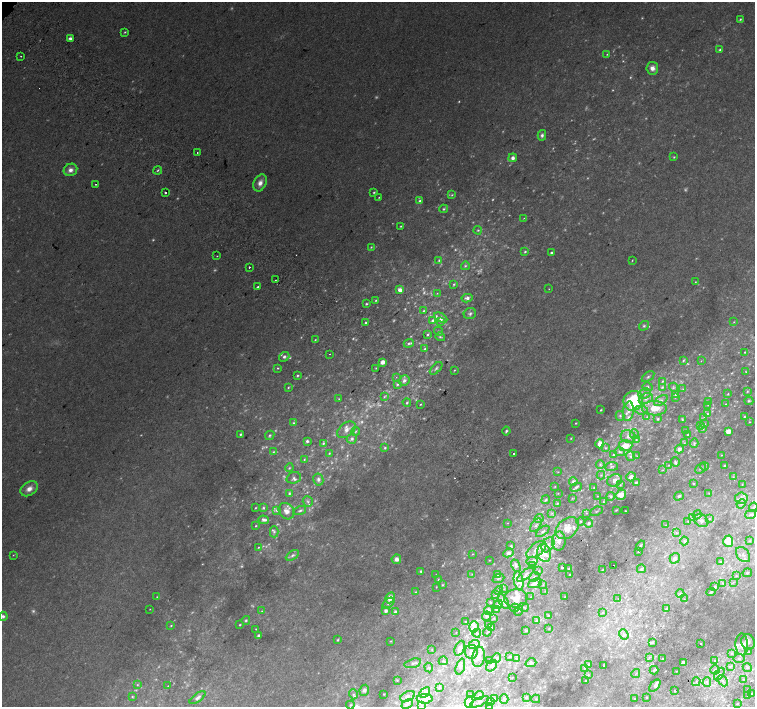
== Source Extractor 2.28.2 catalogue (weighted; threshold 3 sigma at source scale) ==
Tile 6 of 4 x 4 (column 2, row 2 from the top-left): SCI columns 1546-3051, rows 3072-4480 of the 6096 x 6079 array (HDU 1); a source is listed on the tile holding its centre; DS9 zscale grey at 2 x 2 block average (1 PNG px = mean of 2 x 2 image px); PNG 757 x 709 px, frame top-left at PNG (2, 2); each listed source drawn as its Kron ellipse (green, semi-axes under 4 px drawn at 4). Shown black and unused: <1% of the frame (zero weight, under 2 of 3 exposures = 2% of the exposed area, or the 3 px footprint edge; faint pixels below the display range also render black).
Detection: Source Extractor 2.28.2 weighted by HDU 2 'WHT'; one run over the whole footprint, this tile lists its part. Background 0.0504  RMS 0.012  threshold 0.055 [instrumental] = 3 sigma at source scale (4.5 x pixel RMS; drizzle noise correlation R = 1.50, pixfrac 1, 0.0396/0.0396 arcsec/px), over >= 5 px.
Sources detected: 557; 117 too faint to see at this stretch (2 x 2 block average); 1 cosmic-ray / hot-pixel residue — neither listed nor drawn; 1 coinciding with a brighter row at this scale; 53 inside a brighter listed object's ellipse — not listed separately; the other 385 listed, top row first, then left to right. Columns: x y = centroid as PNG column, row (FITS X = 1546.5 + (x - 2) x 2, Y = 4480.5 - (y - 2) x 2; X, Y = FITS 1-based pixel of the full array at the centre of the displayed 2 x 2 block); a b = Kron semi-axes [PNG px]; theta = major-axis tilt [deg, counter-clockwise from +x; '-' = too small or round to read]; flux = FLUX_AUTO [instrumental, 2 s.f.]
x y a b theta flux
740 19 3 3 - 3.8
125 32 4 3 - 3.3
70 38 3 3 - 9.7
720 50 3 3 - 3.7
607 54 2 2 - 2
21 56 2 2 - 3.3
652 68 6 6 - 18
542 135 5 4 - 8
197 152 2 2 - 5.7
674 157 4 3 - 3.2
513 158 4 4 - 13
70 170 7 6 - 17
158 170 4 3 - 4.4
260 183 9 6 63 21
96 184 2 2 - 2.9
374 192 2 2 - 3.2
165 193 2 2 - 10
452 195 4 3 - 3.3
379 197 2 2 - 1.9
420 201 4 3 - 6.7
444 209 4 3 - 4.5
524 218 2 2 - 1.3
401 226 4 3 - 3.3
478 230 4 3 - 3.7
371 247 3 2 - 2.6
525 252 4 3 - 3.8
551 253 3 2 - 4.3
217 256 2 2 - 4
439 260 4 3 - 3.4
632 260 3 2 - 1.8
465 266 4 3 - 3.7
249 267 2 2 - 8.1
276 280 2 2 - 1.5
695 282 3 2 - 1.9
454 284 4 3 - 3.7
257 287 2 2 - 19
549 289 2 2 - 1.4
400 290 4 3 - 15
437 293 3 2 - 1.7
467 298 5 4 - 9.8
376 300 3 2 - 2.9
366 304 3 2 - 4.1
424 311 4 3 - 3.2
470 314 6 5 - 8.4
441 318 7 4 -28 8.8
432 321 3 3 - 8.7
440 321 3 2 - 3.4
734 322 2 2 - 1.8
366 323 3 2 - 5.2
644 326 5 4 - 6.1
439 331 4 4 - 5.1
428 334 3 2 - 3.6
440 337 5 3 - 3.5
315 340 3 2 - 2.7
409 343 5 3 - 7.2
425 349 3 3 - 7.3
745 352 4 3 - 3.8
330 354 2 2 - 1.1
284 357 5 4 - 8.1
683 360 4 3 - 3.8
701 361 3 2 - 1.1
382 362 3 3 - 20
278 368 3 3 - 2.7
376 368 2 2 - 1.7
436 368 8 3 45 6.4
454 370 3 2 - 2.3
746 372 4 3 - 3.2
297 376 3 2 - 3.9
396 377 2 2 - 1.5
648 377 7 3 35 6
404 381 6 5 - 11
662 381 3 3 - 2.5
397 384 4 3 - 4.6
288 387 3 3 - 2.8
647 387 5 4 - 5.9
662 387 4 3 - 4
673 387 5 4 - 4.1
683 389 3 2 - 2.2
747 391 4 3 - 3.3
645 394 6 5 - 9.7
676 394 3 2 - 4.5
728 394 3 2 - 2.4
384 397 3 2 - 2.3
675 397 3 3 - 2.8
339 399 2 2 - 2.1
646 399 7 5 26 13
661 400 7 4 35 8.3
633 401 10 9 - 170
749 401 4 4 - 4.9
709 402 4 2 - 1.4
407 403 4 3 - 5.1
420 404 3 2 - 2.2
726 404 3 2 - 2
708 405 3 2 - 1.7
654 408 12 7 -1 44
601 410 2 2 - 3
641 410 6 3 -10 6.9
628 411 10 5 82 17
707 414 4 3 - 3.4
620 416 5 4 - 5.4
647 417 4 2 - 2.1
704 417 3 2 - 1.7
744 417 3 2 - 2.5
658 419 2 2 - 3.8
682 419 3 2 - 2.5
749 422 2 2 - 1.7
293 423 3 3 - 3.6
576 423 3 2 - 2.6
705 424 3 2 - 1.7
700 425 4 3 - 3.4
703 429 3 3 - 2.9
346 430 10 6 38 19
686 430 3 3 - 2.9
356 431 4 3 - 3.7
506 431 4 3 - 4.9
728 431 3 3 - 31
241 434 4 3 - 4
634 434 5 3 - 4.4
688 434 2 2 - 1.8
270 435 5 3 - 5.1
628 437 7 6 - 15
571 438 3 2 - 2.7
352 439 5 5 - 8.1
636 440 3 3 - 2.3
307 441 2 2 - 8.1
323 443 4 4 - 4.8
684 443 3 3 - 2.5
694 443 5 4 - 6.5
600 444 4 4 - 24
625 446 7 5 4 36
385 448 4 4 - 4.5
605 448 3 2 - 2
679 449 4 4 - 12
273 452 4 3 - 3.4
620 452 5 3 - 4.5
329 453 4 3 - 2.8
514 453 2 2 - 9.7
613 455 4 3 - 3.2
721 455 2 2 - 1.4
630 456 5 4 - 4.6
637 456 3 2 - 1.5
304 459 3 2 - 2.3
675 462 5 4 - 5.1
600 464 4 4 - 5
669 465 3 2 - 1.8
612 466 6 3 8 4.7
704 466 4 3 - 4
724 466 3 2 - 3.1
289 468 4 3 - 3.9
700 468 6 2 43 3.8
663 470 3 2 - 1.6
558 472 3 3 - 1.7
601 475 4 3 - 4.1
631 477 5 3 - 14
733 477 3 2 - 1.3
294 478 7 5 19 7.3
318 479 6 5 - 11
615 480 8 6 22 18
573 481 4 3 - 6.6
636 482 4 2 - 3.8
693 483 2 2 - 2.6
742 484 2 2 - 1.1
620 485 4 3 - 2.4
555 486 3 2 - 1.6
576 487 6 3 24 5.7
594 488 4 2 - 2.3
29 489 9 6 33 25
289 493 4 3 - 4.8
558 493 2 2 - 1
709 493 3 2 - 1.1
621 495 5 4 - 33
598 496 3 2 - 1.3
611 496 4 4 - 4.5
679 496 5 4 - 6
572 498 3 3 - 2
741 498 6 5 - 9.6
546 500 4 3 - 4
308 502 5 5 - 7.6
603 502 3 3 - 2.4
557 503 3 2 - 2.6
741 504 5 2 - 3.3
753 507 5 3 - 4.2
255 508 2 2 - 2.4
263 508 4 3 - 5
277 510 4 3 - 6
300 510 6 3 17 6.2
616 510 3 2 - 2.1
286 511 9 7 -51 21
596 511 6 2 24 3.2
625 511 2 2 - 2.3
552 513 4 3 - 3.8
586 513 3 2 - 2
750 514 6 4 13 7.1
697 515 4 3 - 3.2
693 518 3 2 - 1.8
539 519 4 3 - 6.3
709 519 3 2 - 1.5
263 520 5 4 - 9.4
581 521 4 2 - 2.9
688 521 3 2 - 1.3
701 521 7 6 - 11
508 523 2 2 - 4.1
589 523 4 3 - 7.3
536 525 8 3 54 8.3
666 525 4 2 - 2
256 526 4 2 - 2.6
567 528 13 9 41 47
543 531 8 3 36 8.4
274 532 5 4 - 6.4
676 533 3 2 - 1.8
559 541 9 6 87 24
684 541 4 3 - 4.1
728 541 6 5 - 55
749 541 4 2 - 2.4
548 545 8 5 57 20
641 545 5 3 - 3.1
511 546 4 3 - 3.2
258 547 4 3 - 3.1
536 550 11 6 37 28
638 552 2 2 - 1.8
508 553 5 4 - 8.9
544 553 9 6 -75 26
472 554 3 3 - 2.3
13 555 3 2 - 1.7
292 555 7 4 31 9.6
743 555 8 6 -50 14
675 558 5 4 - 12
396 559 5 4 - 17
489 560 2 2 - 1
532 561 5 4 - 8.1
720 561 3 3 - 2.5
614 565 2 2 - 3.2
516 566 6 4 -67 6.1
532 566 3 3 - 2.9
562 567 2 2 - 98
568 569 3 2 - 3.1
641 569 4 3 - 4.9
602 570 3 2 - 2
421 571 4 3 - 4.1
539 571 3 2 - 1.5
747 573 5 3 - 5.2
472 574 3 2 - 1.5
526 574 10 4 40 12
436 575 3 2 - 1.8
497 575 3 3 - 4.9
569 575 2 2 - 2.4
736 576 3 3 - 3.2
534 577 5 4 - 6.2
498 578 6 3 22 3.2
438 580 3 2 - 2.5
519 581 9 5 -80 13
733 582 4 2 - 2.8
535 583 7 4 19 15
723 583 4 3 - 3
442 585 3 2 - 2.8
543 585 3 2 - 1.9
436 587 3 2 - 1.5
715 587 3 3 - 5.9
504 589 2 2 - 1.2
499 591 4 3 - 3.1
545 591 3 2 - 1.1
416 592 3 3 - 2.5
711 592 4 3 - 3.4
680 593 4 3 - 4.4
496 595 3 2 - 1.8
565 596 2 2 - 1.2
157 597 3 3 - 2.6
531 597 2 2 - 1.3
390 598 5 4 - 29
516 598 11 9 2 33
618 599 2 2 - 1.4
684 599 3 3 - 2
503 601 8 4 -61 11
490 602 3 2 - 1.6
388 603 7 4 40 9.4
498 604 5 4 - 11
524 607 5 3 - 4
515 608 4 3 - 3.5
150 609 2 2 - 1.2
496 609 4 4 - 4.6
666 609 3 3 - 6.4
488 610 4 3 - 7.1
262 611 3 2 - 2.3
385 611 4 3 - 12
518 611 5 3 - 4
395 612 3 3 - 8
602 612 3 3 - 3.5
548 615 4 2 - 2.6
3 616 4 4 - 7.9
486 616 5 4 - 4.7
494 618 3 3 - 1.6
246 620 4 4 - 4.1
536 621 3 3 - 4.2
466 622 2 2 - 2.7
489 624 3 2 - 1.9
240 625 2 2 - 2.3
171 626 3 2 - 2.5
474 627 5 4 - 12
491 628 2 2 - 1.4
549 628 3 2 - 1.7
256 629 2 2 - 1.5
526 631 4 3 - 2.7
456 632 2 2 - 0.98
487 632 4 2 - 1.5
477 633 4 3 - 4.9
624 634 5 4 - 8.5
259 636 3 3 - 8.4
337 640 3 2 - 3.2
391 641 3 2 - 2
652 642 3 3 - 4.8
748 642 8 7 - 12
700 644 2 2 - 2
742 644 11 6 -87 18
474 645 5 4 - 7.9
460 648 8 4 66 13
432 650 3 2 - 1.3
471 652 7 6 - 15
749 652 3 3 - 2.5
732 653 4 3 - 3.7
509 656 3 3 - 2.7
479 657 10 6 81 21
649 657 3 2 - 2.6
497 658 5 3 - 5.5
516 658 4 3 - 4.1
739 658 5 4 - 6.8
663 659 3 2 - 2.4
490 660 3 2 - 2.4
443 661 4 2 - 2.3
714 661 2 2 - 5.6
413 663 9 4 14 10
531 663 5 4 - 7.6
683 663 3 3 - 17
589 665 4 3 - 2.9
492 666 6 4 49 12
604 666 2 2 - 2.2
731 666 4 2 - 3.9
460 667 8 3 72 6.2
747 667 5 4 - 7.4
429 668 5 2 - 3.2
584 668 4 2 - 2.7
654 670 4 2 - 3.8
715 670 4 4 - 7.7
676 671 2 2 - 1.4
636 673 4 2 - 2.2
719 674 7 4 56 11
588 675 3 3 - 2.3
512 677 2 2 - 1.1
743 679 3 3 - 3.3
397 680 3 2 - 2
586 681 4 2 - 1.9
723 681 6 4 -47 10
696 682 4 3 - 3.8
707 682 4 3 - 5.4
137 685 3 2 - 2.4
168 686 2 2 - 1.7
655 686 7 4 49 9.1
439 687 4 2 - 2.5
364 690 5 4 - 8.4
748 690 3 2 - 2.9
675 691 2 2 - 2.1
425 693 6 4 43 8.5
353 694 5 3 - 5.1
384 694 2 2 - 1.2
751 694 4 3 - 3.6
470 695 2 2 - 1.2
408 696 8 4 27 11
479 696 5 3 - 3.3
747 696 3 3 - 3.2
132 697 3 3 - 2.5
526 697 3 3 - 3.8
646 697 2 2 - 2.2
198 698 9 4 37 10
425 699 8 5 0 18
495 699 3 2 - 1.6
504 699 4 2 - 2.8
536 699 4 2 - 2.1
634 699 2 2 - 2.2
469 702 5 4 - 8.1
479 702 10 3 24 7.6
490 702 3 2 - 1.5
407 704 6 4 25 7.5
737 704 3 2 - 2.5
350 705 4 3 - 3.5
421 705 3 3 - 2.4
489 706 2 2 - 0.91
Isophote crosses this tile's border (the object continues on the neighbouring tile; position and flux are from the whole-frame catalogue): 2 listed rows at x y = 3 616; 489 706
Diffuse or blended objects may show on this block-average render without a row.